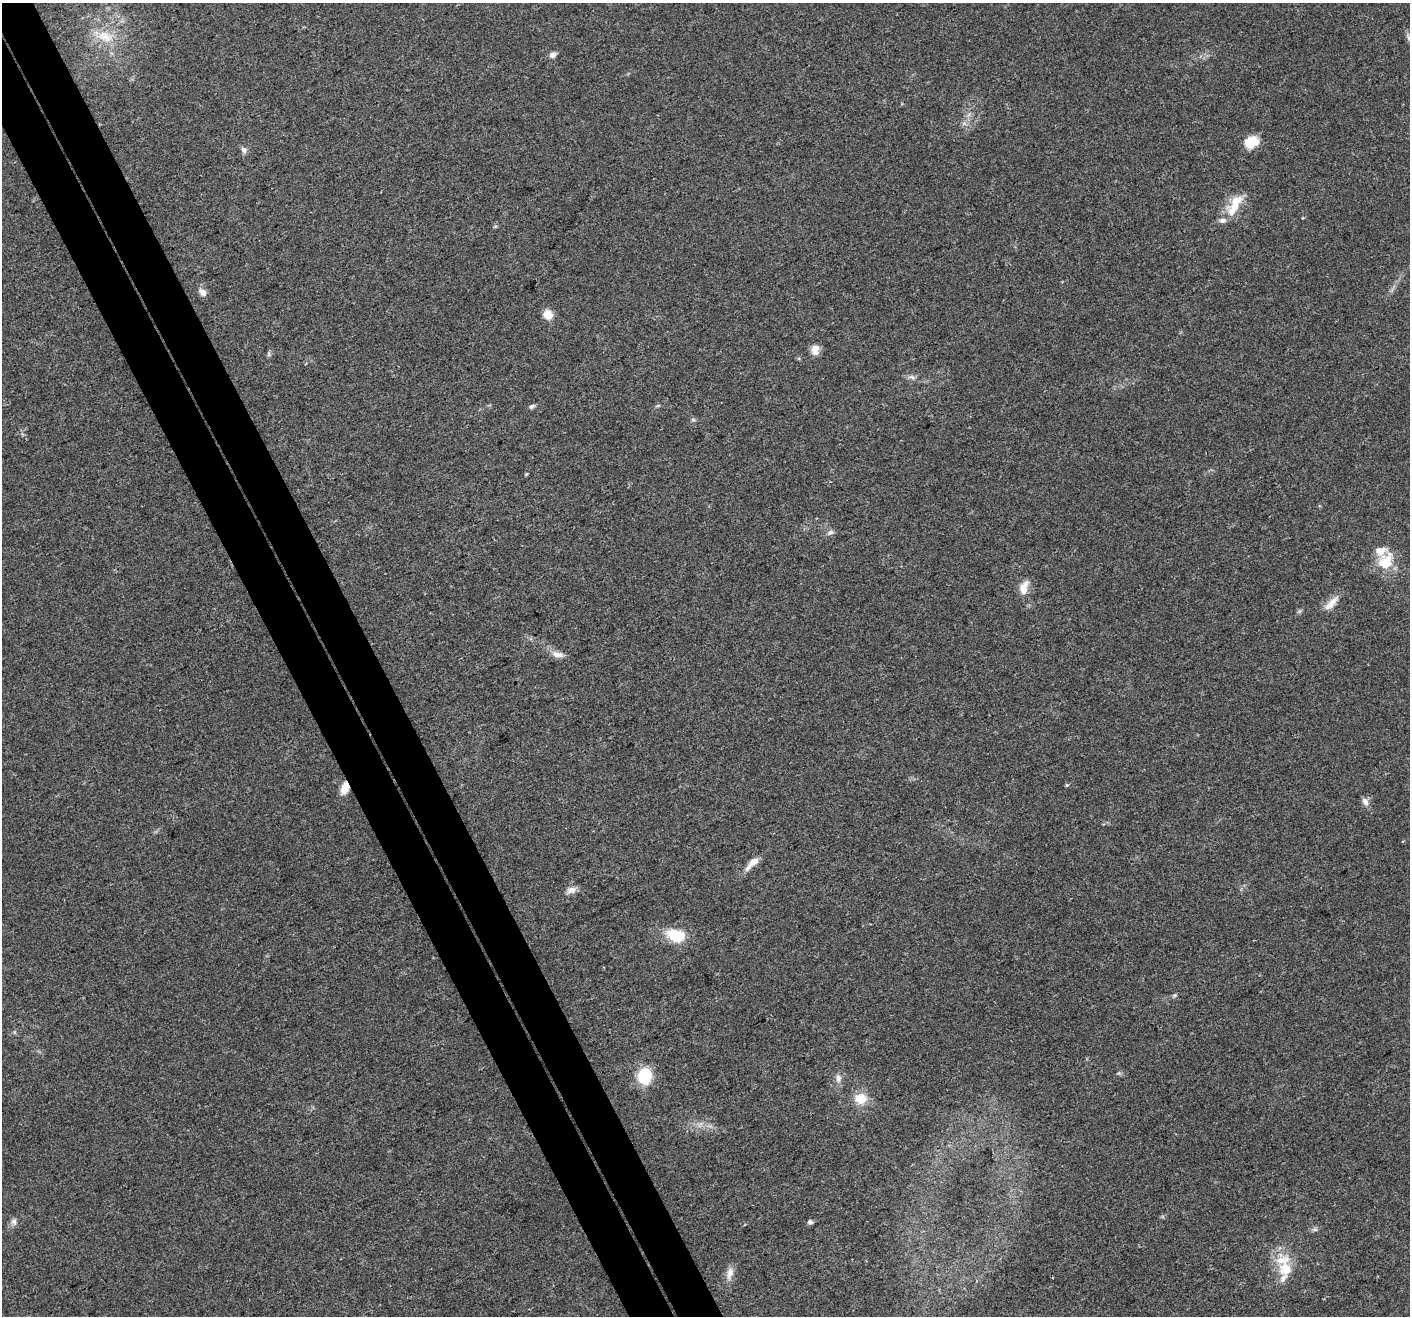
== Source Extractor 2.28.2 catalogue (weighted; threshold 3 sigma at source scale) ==
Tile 11 of 4 x 4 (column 3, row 3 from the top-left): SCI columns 2883-4290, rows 1534-2847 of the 5761 x 5639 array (HDU 1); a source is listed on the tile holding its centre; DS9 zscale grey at full resolution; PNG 1412 x 1318 px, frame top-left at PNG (2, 3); no overlay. Shown black and unused: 6% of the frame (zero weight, under 3 of 4 exposures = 7% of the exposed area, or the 3 px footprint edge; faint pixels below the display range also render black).
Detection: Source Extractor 2.28.2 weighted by HDU 2 'WHT'; one run over the whole footprint, this tile lists its part. Background 0.0499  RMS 0.0041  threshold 0.0185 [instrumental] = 3 sigma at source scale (4.5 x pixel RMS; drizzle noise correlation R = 1.50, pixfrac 1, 0.0396/0.0396 arcsec/px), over >= 5 px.
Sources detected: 37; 5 inside a brighter listed object's ellipse — not listed separately; the other 32 listed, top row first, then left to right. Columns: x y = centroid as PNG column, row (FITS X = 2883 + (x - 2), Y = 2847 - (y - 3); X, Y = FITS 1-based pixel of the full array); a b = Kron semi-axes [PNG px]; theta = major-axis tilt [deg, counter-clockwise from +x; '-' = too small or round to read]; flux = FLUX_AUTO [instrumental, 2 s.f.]
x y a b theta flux
105 36 24 15 -22 10
553 55 8 6 27 2
1252 142 15 11 22 8.5
244 150 9 6 -65 1.4
1235 204 30 11 62 10
203 292 11 8 -48 2.2
548 315 10 9 - 5.1
815 350 12 9 87 3.6
269 354 7 4 90 0.66
912 377 9 5 -24 1.2
532 406 8 5 31 0.91
693 420 6 4 -1 0.64
830 533 9 6 27 1.3
1385 561 26 19 52 11
1024 587 18 9 70 4.5
1331 603 26 8 46 4.2
557 654 17 8 -8 2.9
1067 785 5 4 - 0.52
345 788 15 9 74 4.3
1365 801 12 8 -56 1.9
753 862 15 8 36 3.3
571 890 13 8 14 2.4
676 936 21 13 -19 13
1174 995 7 4 20 0.69
644 1076 19 15 78 14
838 1078 11 7 -90 2
861 1099 15 13 -16 6.9
14 1221 9 7 -89 1.5
810 1222 5 5 - 1.3
1314 1229 9 4 0 0.92
1285 1269 19 18 - 9
730 1273 18 9 81 3.1
Overlapping masked pixels (flux is a lower limit): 1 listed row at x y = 345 788